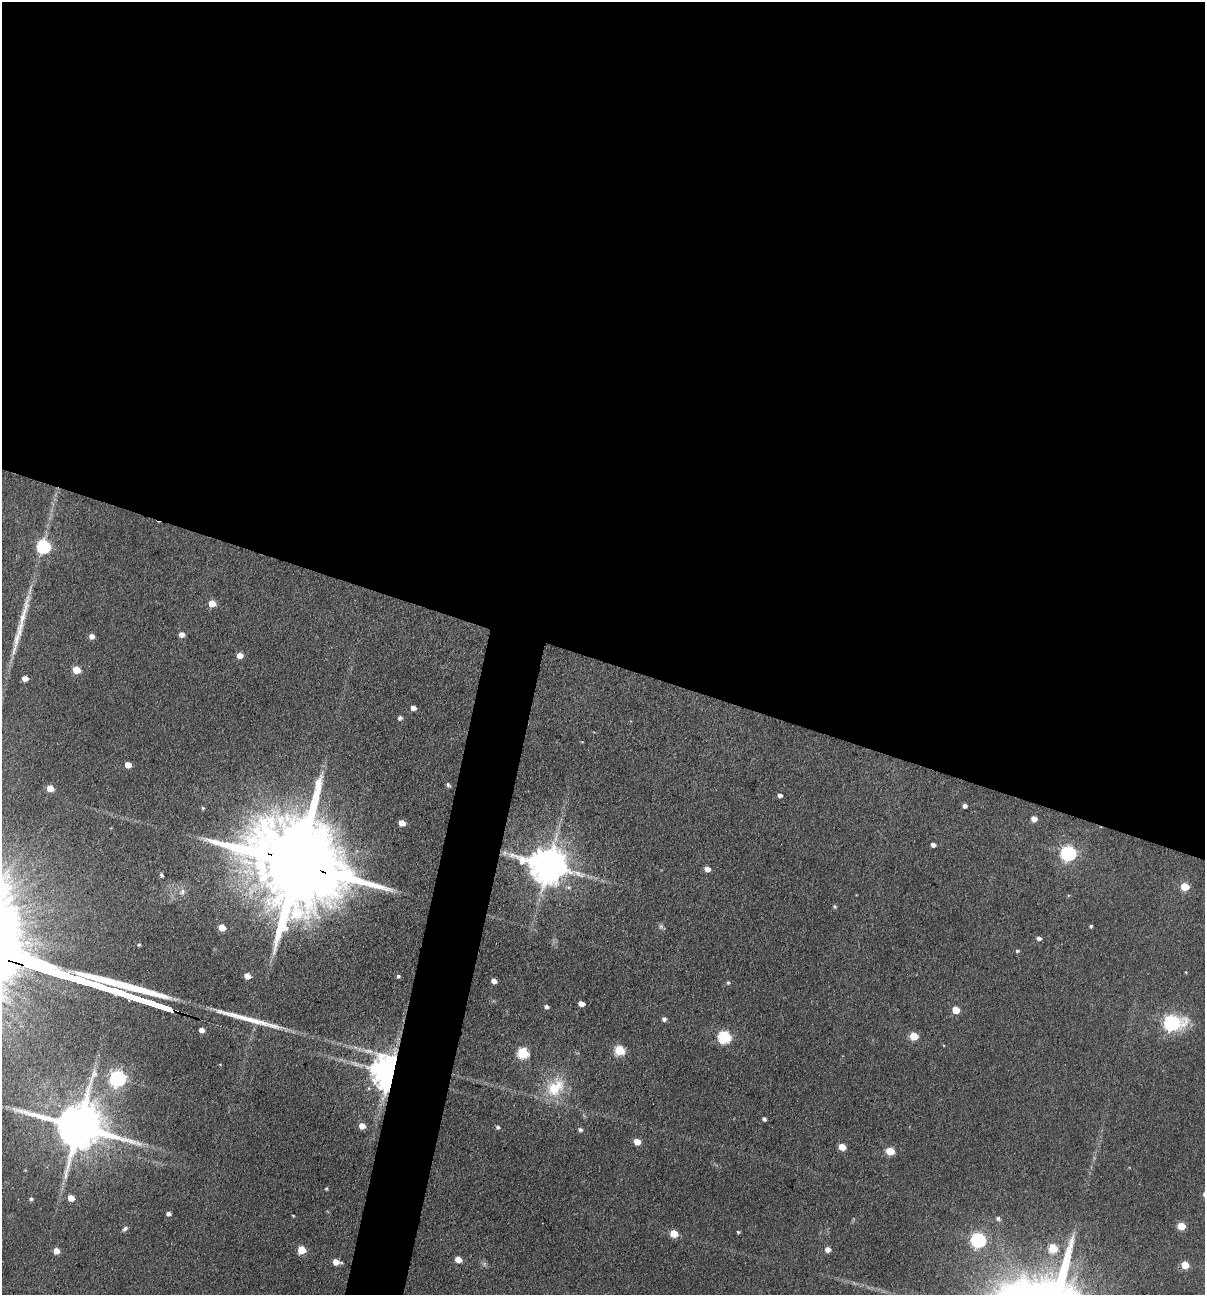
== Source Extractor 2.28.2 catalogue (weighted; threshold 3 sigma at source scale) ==
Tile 3 of 4 x 4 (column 3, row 1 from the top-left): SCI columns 2535-3737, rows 3880-5172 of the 5193 x 5174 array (HDU 1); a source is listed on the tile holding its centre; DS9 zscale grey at full resolution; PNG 1207 x 1297 px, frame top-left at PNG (2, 2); no overlay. Shown black and unused: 54% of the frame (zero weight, under 3 of 4 exposures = <1% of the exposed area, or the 3 px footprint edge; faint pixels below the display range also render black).
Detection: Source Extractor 2.28.2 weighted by HDU 2 'WHT'; one run over the whole footprint, this tile lists its part. Background 0.174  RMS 0.0098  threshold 0.0439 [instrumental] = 3 sigma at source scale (4.5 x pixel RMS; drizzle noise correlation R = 1.50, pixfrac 1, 0.05/0.05 arcsec/px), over >= 5 px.
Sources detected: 80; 2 too faint to see at this stretch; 2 long thin detections or spike segments (spike, bleed or trail) — not listed; the other 76 listed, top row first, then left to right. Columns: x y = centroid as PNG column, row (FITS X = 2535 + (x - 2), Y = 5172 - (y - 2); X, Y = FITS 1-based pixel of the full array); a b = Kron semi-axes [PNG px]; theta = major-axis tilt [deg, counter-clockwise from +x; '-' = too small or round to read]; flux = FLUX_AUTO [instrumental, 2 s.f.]
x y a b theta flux
43 546 6 6 - 160
212 603 5 5 - 16
182 634 5 5 - 7.4
92 636 5 5 - 6.3
240 655 5 5 - 10
76 670 5 5 - 24
25 678 5 4 - 9.4
413 708 5 4 - 5.3
400 718 5 4 - 3
128 765 5 4 - 12
448 785 5 4 - 2.3
50 788 5 5 - 18
780 795 4 4 - 3.9
965 806 4 4 - 3.6
203 808 4 4 - 1.3
1034 819 5 5 - 8.2
402 823 5 5 - 14
933 845 4 4 - 4
505 853 6 6 - 2.9
1068 853 7 6 - 240
296 864 38 21 -20 28000
548 865 12 10 -13 2900
707 869 5 5 - 7.6
162 875 4 3 - 2.2
1185 886 5 5 - 29
182 892 9 7 54 4.2
835 907 5 5 - 1.7
1091 926 3 3 - 1.6
222 927 5 5 - 16
1039 938 5 4 - 3.4
139 945 5 4 - 1.2
1017 951 5 4 - 1.4
1186 972 4 3 - 0.73
247 976 5 5 - 11
398 976 4 4 - 1.9
494 981 5 4 - 6.1
728 982 6 4 -89 1.7
581 1003 5 4 - 7.8
546 1007 5 4 - 2.8
956 1010 5 5 - 18
664 1019 5 5 - 3.3
1172 1023 9 7 2 260
202 1030 5 4 - 7
914 1036 5 5 - 31
724 1037 6 6 - 120
620 1050 6 5 - 57
523 1053 6 6 - 82
389 1072 9 8 - 2600
118 1078 7 7 - 320
555 1087 29 21 45 37
764 1119 4 4 - 2.6
79 1126 16 13 -14 5400
362 1126 5 5 - 11
498 1127 4 4 - 2.1
580 1130 5 4 - 2.8
637 1142 5 5 - 15
842 1147 5 5 - 18
890 1151 5 5 - 33
326 1189 4 3 - 1.2
71 1198 5 5 - 14
31 1199 5 4 - 2
168 1214 5 4 - 3.6
293 1215 4 3 - 0.83
998 1218 6 5 - 2.6
1181 1226 5 5 - 25
125 1229 9 5 47 2.3
738 1232 4 3 - 1.5
674 1233 5 5 - 24
978 1240 7 6 - 220
1053 1248 5 5 - 40
828 1249 5 5 - 7.1
301 1250 5 5 - 34
56 1251 5 5 - 12
458 1259 5 5 - 14
336 1262 6 5 - 12
1185 1265 5 5 - 24
Overlapping masked pixels (flux is a lower limit): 2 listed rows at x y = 296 864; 389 1072